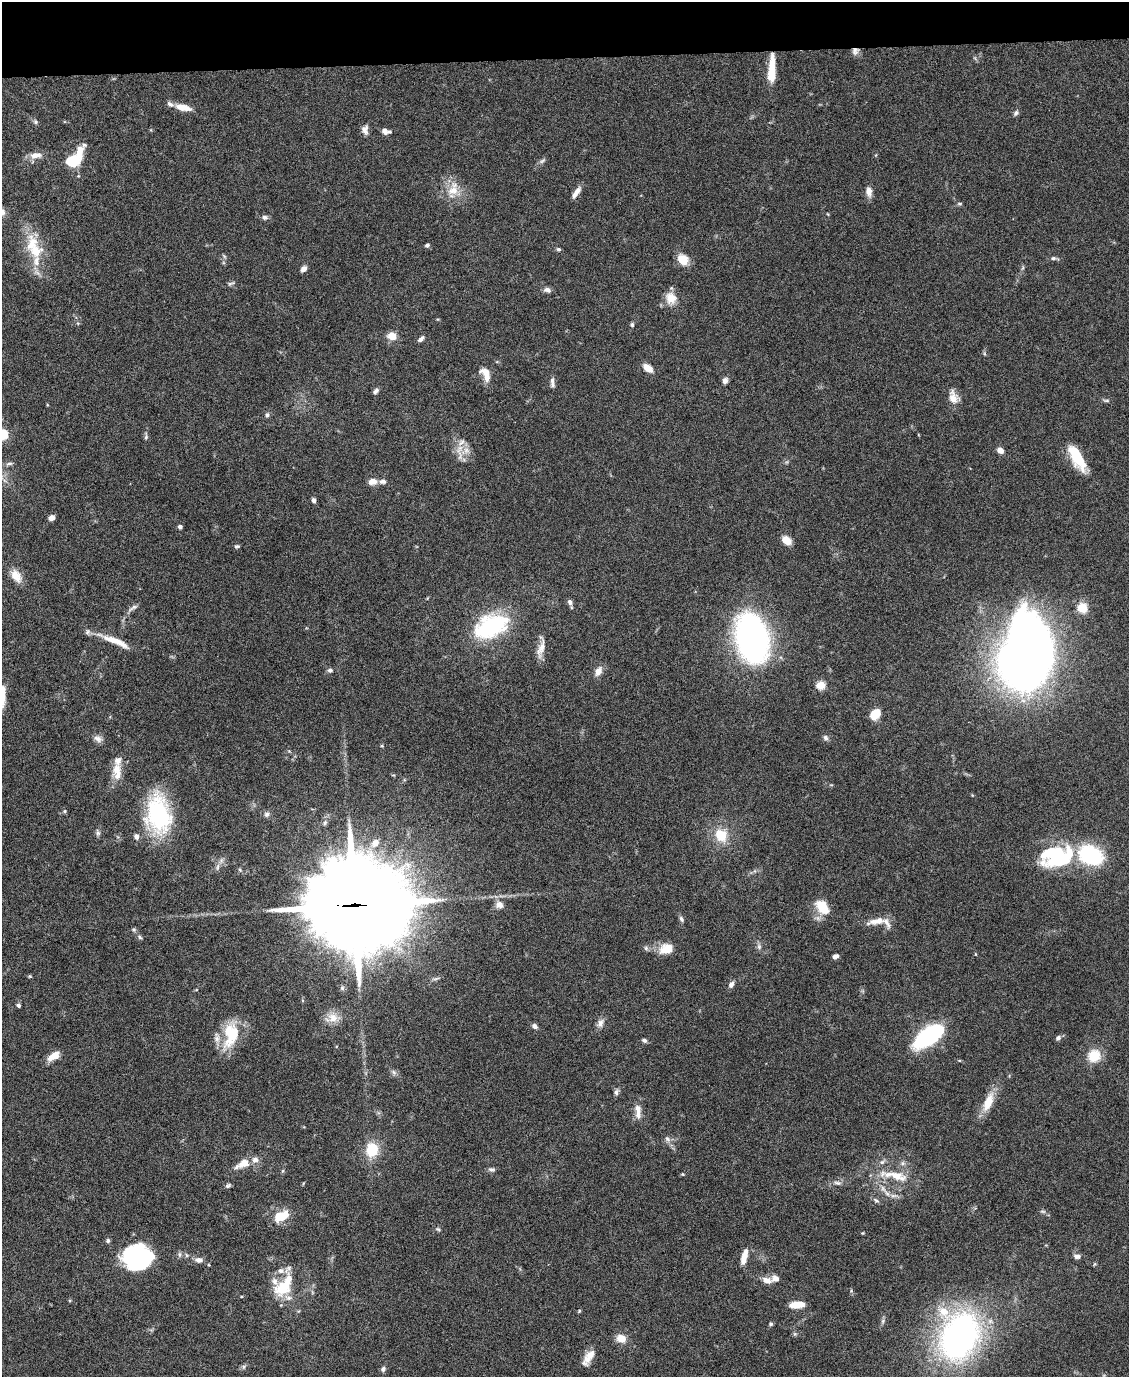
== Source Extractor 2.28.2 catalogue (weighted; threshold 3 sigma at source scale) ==
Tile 3 of 4 x 3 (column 3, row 1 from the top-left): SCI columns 2255-3381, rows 2979-4353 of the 4507 x 4480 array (HDU 1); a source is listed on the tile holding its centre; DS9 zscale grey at full resolution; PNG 1131 x 1379 px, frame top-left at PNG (2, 2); no overlay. Shown black and unused: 4% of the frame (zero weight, under 4 of 8 exposures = <1% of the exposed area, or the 3 px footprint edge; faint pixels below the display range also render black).
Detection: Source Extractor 2.28.2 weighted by HDU 2 'WHT'; one run over the whole footprint, this tile lists its part. Background 0.0544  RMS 0.0038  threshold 0.0155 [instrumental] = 3 sigma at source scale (4.09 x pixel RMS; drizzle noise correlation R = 1.36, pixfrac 0.8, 0.05/0.05 arcsec/px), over >= 5 px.
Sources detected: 164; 3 inside a brighter object's white glare — not listed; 19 inside a brighter listed object's ellipse — not listed separately; the other 142 listed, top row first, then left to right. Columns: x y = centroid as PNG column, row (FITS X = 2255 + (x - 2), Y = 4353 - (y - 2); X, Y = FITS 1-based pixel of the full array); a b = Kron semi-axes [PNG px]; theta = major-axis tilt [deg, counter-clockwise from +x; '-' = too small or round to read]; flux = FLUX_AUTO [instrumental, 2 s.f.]
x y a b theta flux
855 51 10 9 - 1.8
772 71 30 7 88 8.9
183 107 19 7 -12 4.6
1016 113 8 5 54 0.82
35 122 7 5 -47 0.75
365 130 11 8 -87 1.8
386 131 10 6 -14 1.8
35 155 15 8 6 3.2
72 161 16 12 15 9.7
542 161 9 4 35 0.84
453 189 23 14 68 6.4
869 191 12 7 -82 2.3
576 192 15 6 56 2.4
959 204 7 3 0 0.47
265 217 8 6 -16 1.1
32 243 27 17 84 10
427 245 6 4 35 0.68
558 249 6 4 -14 0.62
224 256 7 3 -53 0.46
1053 258 7 5 -11 0.76
683 259 13 11 -42 4.6
1022 268 6 4 70 0.52
303 269 8 5 48 1.6
231 283 11 4 16 0.73
547 290 9 6 -17 1.3
671 298 16 14 -65 4.7
632 325 5 4 - 0.63
392 336 11 9 -14 3.5
421 339 8 4 44 1.1
648 368 10 6 -38 4.3
486 374 17 10 -62 4.4
552 380 8 6 75 1.1
725 380 7 6 - 1.6
376 391 8 5 38 0.99
953 397 17 11 -72 3.6
1106 400 10 4 -4 0.66
267 415 7 5 80 0.73
2 435 5 5 - 25
146 437 7 5 85 0.7
466 450 10 8 -46 2.5
1000 450 7 6 - 2.3
1076 454 21 13 -67 11
9 464 10 4 5 0.76
372 481 10 6 3 3
382 481 9 5 -9 1.3
314 500 5 4 - 1.1
52 518 6 5 - 2
180 527 4 4 - 1
787 540 9 7 -39 4.1
237 546 6 5 - 0.59
16 576 18 11 -57 3.9
570 602 8 6 -65 1.2
133 608 14 5 32 1.3
1082 608 6 6 - 11
491 627 38 23 23 35
752 638 34 21 -76 150
116 641 41 8 -23 6.8
1030 641 75 41 -76 240
541 648 28 8 78 3.6
330 670 6 5 - 0.84
598 671 11 7 64 2.6
821 685 5 5 - 14
2 696 26 7 86 5.1
875 714 10 7 50 7.3
825 738 8 6 -71 1
98 739 12 8 -30 1.7
382 746 5 4 - 0.4
117 771 24 11 -86 4.9
64 811 5 5 - 0.46
158 814 45 27 -84 34
267 814 8 7 - 1.2
98 832 9 5 -74 0.86
721 835 17 15 -60 8.4
375 843 10 8 48 3.1
1057 854 37 17 30 26
1090 855 18 13 -26 41
218 867 11 4 79 0.97
354 905 35 29 -4 6100
499 905 11 9 -32 2.6
823 906 13 9 -57 11
681 919 7 5 -69 0.87
877 921 25 8 11 4.1
134 930 7 5 -18 0.6
140 937 6 5 - 0.59
759 946 8 6 -71 0.98
646 948 7 5 -47 0.73
666 949 18 12 20 5.5
976 954 5 3 - 0.26
835 956 6 4 20 1.4
30 976 5 4 - 0.37
731 984 8 5 56 1.3
19 1005 5 4 - 0.8
333 1018 16 15 - 4.5
600 1023 13 8 63 1.9
534 1026 7 6 - 1.1
230 1034 36 18 80 14
929 1036 24 10 34 66
1058 1038 7 5 44 1
644 1040 6 5 - 0.78
54 1056 14 7 32 4.2
1094 1056 15 14 - 6.9
394 1072 9 6 -51 0.98
616 1092 8 6 66 1
988 1102 28 11 68 6.6
638 1109 13 8 -76 2.4
667 1139 10 6 -53 1.3
372 1150 15 13 84 10
903 1163 8 6 0 1.1
243 1164 23 10 27 4.6
492 1169 9 6 0 0.88
283 1171 6 4 88 0.42
682 1174 4 4 - 0.34
896 1176 31 12 -16 8.6
837 1183 11 5 -9 1.2
228 1185 7 5 28 0.69
883 1188 10 5 -64 1.5
894 1196 12 4 -4 1.4
876 1200 9 5 -31 0.77
1043 1211 8 4 -9 0.66
280 1216 16 14 26 6.6
438 1229 7 4 -25 0.52
863 1233 4 3 - 0.32
108 1241 6 5 - 0.67
186 1255 6 4 -71 0.5
1077 1256 9 6 -10 1.4
744 1257 16 6 76 4.5
138 1258 26 22 -5 45
198 1260 10 7 -10 1.7
1094 1264 6 3 70 0.37
767 1280 13 7 -14 2.5
283 1287 34 15 63 14
851 1291 5 4 - 0.41
797 1304 14 6 5 6
579 1311 5 4 - 0.4
883 1321 6 6 - 0.73
771 1324 5 4 - 0.58
795 1334 6 5 - 0.56
959 1336 39 30 73 140
621 1338 10 8 -22 4
589 1357 20 8 56 4.4
244 1367 7 5 61 0.72
383 1369 8 6 57 0.93
Overlapping masked pixels (flux is a lower limit): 3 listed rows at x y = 855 51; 772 71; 354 905
Isophote crosses this tile's border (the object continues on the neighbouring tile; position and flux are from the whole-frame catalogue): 2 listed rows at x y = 2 435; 2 696